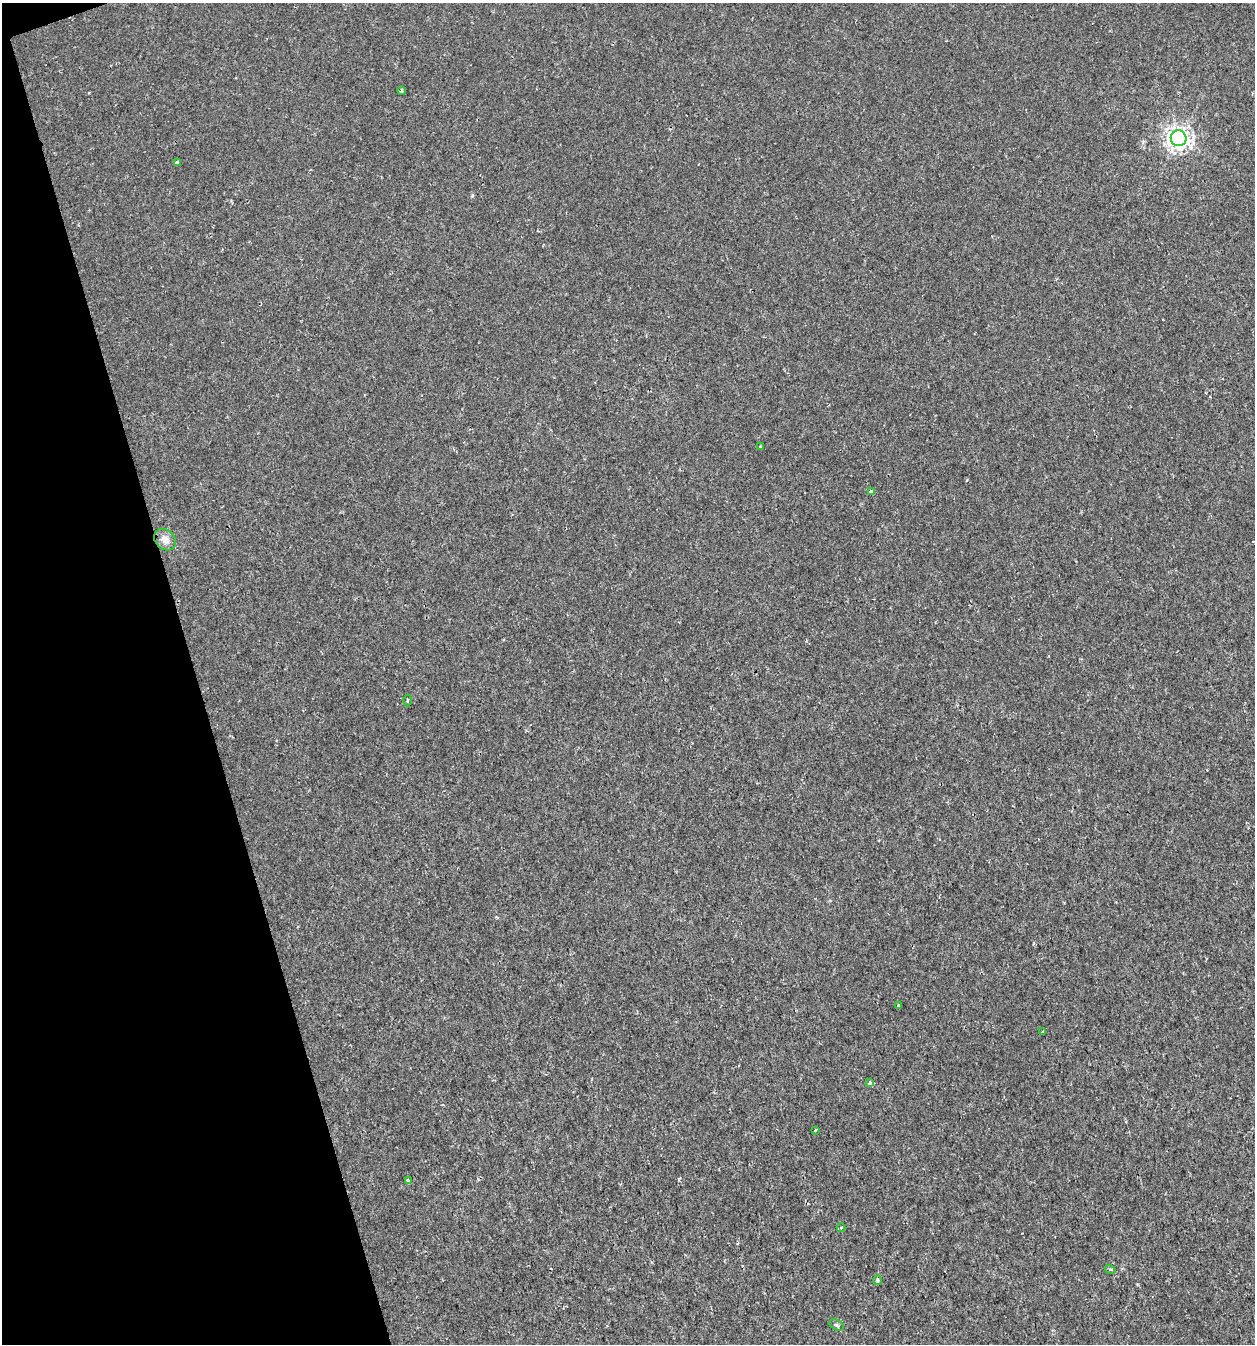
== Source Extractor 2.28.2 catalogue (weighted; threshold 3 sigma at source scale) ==
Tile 5 of 4 x 4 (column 1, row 2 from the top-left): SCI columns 63-1315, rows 2686-4027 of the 5191 x 5369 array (HDU 1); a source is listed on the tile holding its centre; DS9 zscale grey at full resolution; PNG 1257 x 1346 px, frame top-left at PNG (2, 3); each listed source drawn as its Kron ellipse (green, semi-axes under 4 px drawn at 4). Shown black and unused: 16% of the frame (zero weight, under 2 of 3 exposures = <1% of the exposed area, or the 3 px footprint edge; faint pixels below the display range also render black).
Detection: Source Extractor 2.28.2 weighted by HDU 2 'WHT'; one run over the whole footprint, this tile lists its part. Background 0.00191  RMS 0.0017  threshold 0.00744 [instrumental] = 3 sigma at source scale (4.5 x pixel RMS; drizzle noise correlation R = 1.50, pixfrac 1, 0.0396/0.0396 arcsec/px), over >= 5 px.
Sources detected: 16; all 16 listed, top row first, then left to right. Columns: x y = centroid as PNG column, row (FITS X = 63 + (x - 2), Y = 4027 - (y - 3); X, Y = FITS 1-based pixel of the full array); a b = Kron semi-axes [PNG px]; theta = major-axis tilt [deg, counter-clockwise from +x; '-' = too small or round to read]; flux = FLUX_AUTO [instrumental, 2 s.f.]
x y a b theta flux
402 91 4 3 - 0.2
1179 138 8 7 - 120
177 162 4 3 - 0.44
760 446 4 4 - 0.16
871 491 3 3 - 0.51
165 540 12 9 -42 1.2
407 700 6 3 -90 0.2
898 1005 3 2 - 0.22
1043 1032 3 3 - 0.21
870 1083 4 3 - 0.98
815 1130 3 2 - 0.25
408 1180 4 4 - 0.25
841 1228 4 3 - 0.29
1110 1269 5 3 - 0.17
878 1280 5 4 - 0.31
836 1325 8 5 -28 0.35